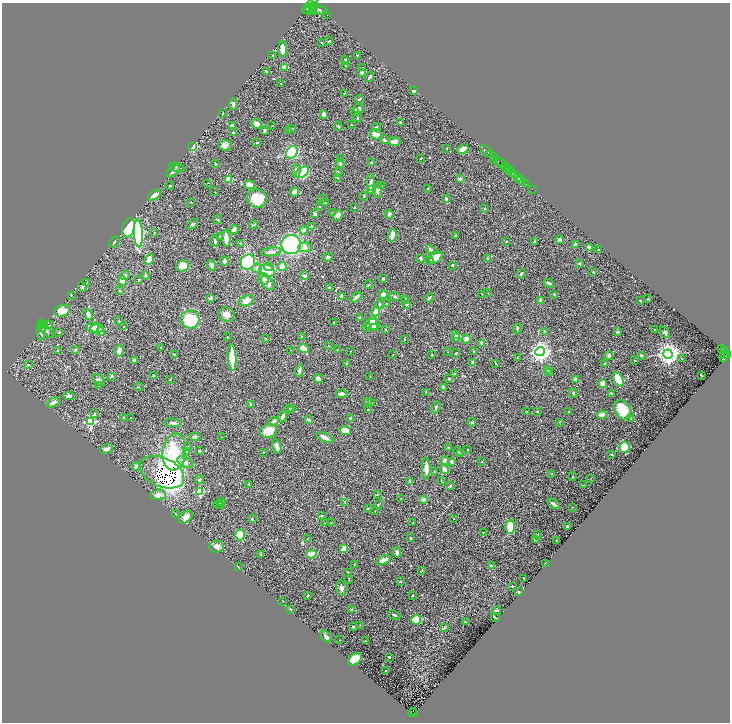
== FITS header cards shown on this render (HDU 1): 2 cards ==
NAXIS1  =                 1456
NAXIS2  =                 1440

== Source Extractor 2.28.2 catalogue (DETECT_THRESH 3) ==
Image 1456 x 1440 px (HDU 1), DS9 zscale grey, zoomed out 1/2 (1 PNG px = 2 x 2 image px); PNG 732 x 724 px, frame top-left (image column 1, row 1439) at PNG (2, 3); each listed source drawn as its Kron ellipse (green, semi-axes under 4 px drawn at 4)
Background 0.576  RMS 0.024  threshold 0.071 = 3 sigma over >= 5 px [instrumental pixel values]
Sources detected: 415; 15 cannot appear on this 1/2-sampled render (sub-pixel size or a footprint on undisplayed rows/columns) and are neither listed nor drawn; the other 400 listed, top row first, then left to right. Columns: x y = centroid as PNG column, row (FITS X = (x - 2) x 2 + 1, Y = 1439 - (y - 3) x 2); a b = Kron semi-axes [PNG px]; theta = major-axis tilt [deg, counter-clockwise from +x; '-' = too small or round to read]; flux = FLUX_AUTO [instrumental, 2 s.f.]
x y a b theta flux
310 5 11 3 46 2900
314 6 4 3 - 1300
310 9 7 3 37 2100
318 10 9 4 -14 3100
312 11 2 1 - 240
327 15 2 1 - 20
329 41 4 2 - 3.3
322 43 3 2 - 2.6
282 49 8 3 -90 49
357 55 3 2 - 2.3
272 56 4 3 - 3.4
345 60 4 3 - 6.6
345 66 3 2 - 6.1
363 67 3 2 - 1.8
284 68 3 2 - 59
266 71 3 3 - 3.8
362 72 2 2 - 27
369 77 5 2 - 6.7
281 83 2 2 - 2.1
413 91 3 2 - 6.2
345 93 3 2 - 2.5
359 99 4 2 - 5.1
233 104 6 3 88 14
358 109 5 4 - 14
355 111 3 2 - 2.4
223 113 3 2 - 2.8
324 114 4 3 - 29
357 118 4 2 - 3.6
400 122 3 2 - 3.7
257 124 6 4 -25 23
272 125 2 2 - 1.8
351 125 2 2 - 1.9
232 126 3 3 - 18
338 126 4 3 - 4.3
376 127 4 3 - 4.8
291 128 3 3 - 4.8
265 131 4 3 - 11
289 131 2 2 - 2.6
233 133 2 2 - 8.1
376 134 6 5 - 40
385 140 4 3 - 15
394 142 6 3 -6 24
257 143 2 2 - 4.8
225 145 7 5 -4 27
193 147 3 3 - 250
447 148 2 1 - 2.3
463 149 6 3 26 32
487 151 8 2 -42 1100
292 152 7 5 55 270
491 155 3 2 - 550
493 157 2 1 - 160
421 158 3 2 - 2.2
341 159 3 2 - 4.1
495 160 4 2 - 110
498 162 2 2 - 160
371 163 3 2 - 5.6
216 164 2 2 - 3.5
340 164 5 3 - 4.1
501 164 6 2 -45 420
177 167 8 3 -14 7.1
505 167 4 2 - 300
507 169 2 1 - 120
509 170 4 2 - 180
173 171 8 4 37 16
296 171 7 4 -85 16
302 172 7 4 34 270
338 173 4 2 - 6.1
512 173 3 2 - 960
515 175 3 1 - 270
338 178 4 2 - 2.5
518 178 3 2 - 280
229 179 3 2 - 130
460 179 3 3 - 13
521 180 5 1 - 720
371 182 8 3 90 12
208 183 2 2 - 1.4
526 184 3 1 - 180
249 185 5 3 - 42
170 186 4 2 - 4.7
381 186 3 2 - 2.4
428 188 3 2 - 2.4
372 189 4 3 - 170
532 189 2 1 - 21
377 190 7 4 86 17
215 192 2 1 - 1.3
294 192 5 4 - 23
154 195 7 3 36 53
364 196 4 3 - 4.1
257 198 10 9 - 98
322 199 3 2 - 3.1
446 199 4 3 - 9.3
191 202 3 2 - 1.7
325 202 3 2 - 1.7
320 207 4 2 - 3.4
354 208 3 2 - 2.6
484 209 3 2 - 1.9
332 213 4 3 - 3.4
315 214 4 3 - 9.6
338 215 5 4 - 21
389 215 4 3 - 16
217 220 4 2 - 4.7
192 224 6 3 34 5.6
253 225 4 3 - 4
311 226 3 3 - 5.3
129 228 10 6 77 430
234 229 5 3 - 27
304 230 4 4 - 9.2
154 232 2 2 - 1.9
138 233 14 4 -87 380
392 235 6 3 75 33
455 235 3 2 - 2.4
220 236 3 3 - 3.9
226 238 8 3 -85 57
560 240 4 4 - 13
215 241 6 3 85 9.8
506 241 3 2 - 2.1
114 242 6 3 48 4.6
535 242 3 3 - 5.6
240 243 3 3 - 4.7
291 244 9 9 - 490
575 244 3 3 - 10
305 247 7 5 1 20
589 248 4 3 - 22
430 249 4 3 - 6.9
599 249 3 1 - 1.8
271 252 10 4 8 22
328 257 5 3 - 8.8
421 258 3 2 - 6.4
436 258 7 5 37 48
149 259 6 4 58 39
488 259 3 2 - 2.8
429 260 4 3 - 4.9
224 261 4 3 - 24
248 262 8 7 - 390
580 263 3 3 - 6.6
211 265 5 4 - 13
452 265 3 2 - 6.9
182 266 6 5 - 55
282 266 4 3 - 73
268 267 5 3 - 27
257 268 5 4 - 10
267 271 8 6 -28 160
593 272 3 2 - 3.2
521 274 5 3 - 6.7
145 275 4 4 - 4.6
125 276 5 4 - 16
305 276 4 3 - 13
264 279 6 5 - 15
383 279 2 2 - 8.2
139 280 3 2 - 2.9
122 281 4 4 - 47
87 282 3 2 - 2.2
268 283 8 5 -47 26
549 283 5 3 - 10
369 285 4 3 - 4.1
82 287 5 4 - 6.5
329 288 4 2 - 3.4
120 291 4 2 - 4.1
488 293 3 2 - 1.7
482 294 2 2 - 3.9
554 294 3 3 - 3.7
71 295 2 1 - 1.8
383 295 4 3 - 43
342 296 4 3 - 13
356 297 7 4 29 10
395 297 6 4 -10 9.8
210 298 2 2 - 23
429 298 4 2 - 8.8
406 299 3 2 - 3.1
648 299 3 3 - 3.1
540 300 3 3 - 20
246 301 7 5 20 29
640 301 3 2 - 3
380 304 4 4 - 7.7
386 304 3 2 - 2
407 304 3 2 - 3.3
62 311 8 6 14 46
376 312 4 4 - 31
88 314 6 4 -73 23
226 314 8 7 - 26
360 317 3 3 - 4.1
190 320 9 9 - 210
119 321 3 3 - 3.3
372 321 4 3 - 41
334 323 3 2 - 3.3
372 324 8 5 -2 41
48 325 5 3 - 8.3
45 326 3 3 - 7.3
123 326 2 1 - 1.5
367 327 4 3 - 7.1
375 327 4 3 - 7
43 328 4 3 - 8.6
93 328 6 5 - 20
97 329 6 5 - 61
517 329 5 3 - 7.6
655 329 2 2 - 2
41 330 10 4 88 14
46 330 10 4 -45 13
385 330 3 3 - 4.3
101 332 3 3 - 76
545 332 3 3 - 6.2
618 332 4 3 - 6.6
665 332 6 4 -53 8.6
59 333 3 2 - 3.2
456 335 3 3 - 7.8
301 336 2 2 - 1.7
227 337 2 2 - 2
456 337 4 3 - 27
266 338 2 2 - 1.5
466 339 5 3 - 27
404 340 2 2 - 2
482 344 2 2 - 64
328 346 3 2 - 2
160 348 2 2 - 3
304 348 6 4 -34 44
722 349 3 2 - 200
75 350 4 2 - 3.8
119 350 6 3 85 23
291 350 2 1 - 1.2
337 350 2 2 - 2.1
58 351 3 3 - 6.5
350 351 2 1 - 1.5
474 351 3 3 - 4
724 351 3 2 - 110
447 352 2 2 - 1.4
540 352 4 4 - 2700
456 353 4 2 - 4.4
668 354 4 4 - 3300
727 354 3 2 - 450
174 355 3 2 - 5.1
393 355 2 1 - 1.2
432 355 2 2 - 2.8
609 355 4 3 - 8.2
641 355 2 2 - 8.8
725 355 3 2 - 200
232 357 13 3 -86 170
517 357 3 2 - 1.6
723 357 5 3 - 430
682 359 3 3 - 3
134 360 3 2 - 13
635 360 2 1 - 2.3
472 363 4 3 - 11
495 363 3 2 - 2.8
605 363 4 3 - 4.5
347 364 4 3 - 6.3
28 365 3 3 - 4.9
299 370 6 3 75 14
548 370 3 3 - 3.7
550 373 3 3 - 4.2
454 374 3 3 - 6.8
701 375 3 2 - 3
112 376 2 2 - 25
153 376 3 2 - 2.4
370 376 2 1 - 1.4
170 379 3 2 - 3.3
318 379 5 4 - 17
449 379 3 3 - 3.6
575 379 4 3 - 10
618 379 8 4 -65 130
99 380 7 4 -38 12
602 384 4 4 - 33
98 385 3 2 - 1.7
138 387 4 2 - 2.2
443 387 4 3 - 5.7
426 392 3 2 - 2.4
573 393 5 3 - 6.2
611 393 3 2 - 3.3
341 394 6 3 -2 17
69 396 5 3 - 16
53 402 7 4 25 13
367 402 4 3 - 4.8
372 403 2 2 - 3.1
251 404 4 2 - 3.2
436 407 6 3 69 7.3
291 408 4 3 - 3.9
289 409 4 3 - 5.2
368 409 2 2 - 4.2
622 410 10 7 -59 110
527 411 3 2 - 1.7
537 411 2 2 - 3.6
568 411 2 2 - 2.9
95 414 3 2 - 3.1
602 415 5 3 - 52
124 417 2 2 - 3.1
282 417 6 3 67 11
131 418 2 2 - 2.6
351 419 3 2 - 21
631 419 2 2 - 2
309 420 4 3 - 6.6
274 421 5 3 - 27
90 422 3 3 - 430
472 422 4 3 - 5.2
560 422 3 2 - 1.7
173 423 8 3 -5 17
345 430 5 4 - 39
269 431 9 6 19 78
195 437 5 4 - 6.4
221 437 2 2 - 1.7
325 437 9 3 -26 33
188 446 3 3 - 2.7
277 446 7 4 -73 26
624 447 5 5 - 210
448 448 2 2 - 3.4
107 449 7 4 27 16
468 450 2 1 - 2.2
186 451 4 3 - 4.4
200 451 3 2 - 4.9
458 451 5 2 - 2.7
174 452 18 11 83 250
263 452 2 2 - 2.2
461 454 4 3 - 5.9
612 454 3 2 - 2
445 460 5 3 - 19
185 462 8 5 -29 20
451 462 4 3 - 13
482 462 2 2 - 1.8
136 466 4 4 - 15
426 468 11 4 -89 28
444 469 5 3 - 30
162 472 23 14 -24 2700
435 472 3 3 - 3
552 474 2 2 - 1.9
572 476 4 2 - 2.6
591 478 2 1 - 1.4
199 480 4 3 - 6.8
441 481 3 2 - 2.2
410 482 4 3 - 7.8
249 485 3 2 - 4.3
450 485 3 2 - 3.3
583 485 2 2 - 1.7
200 492 3 3 - 160
377 494 4 3 - 3.2
158 495 8 5 4 28
401 498 2 2 - 2.1
423 499 3 3 - 31
222 501 4 3 - 7.2
345 502 3 3 - 3.3
218 504 5 2 - 5.1
378 504 3 2 - 2.6
554 504 6 3 -35 17
221 505 3 2 - 2.9
572 507 2 2 - 1.7
368 508 3 2 - 3.2
375 511 2 1 - 1.1
175 514 2 1 - 2
322 516 4 3 - 3.8
186 517 7 5 42 31
252 519 3 3 - 5.4
454 519 2 1 - 1.1
413 522 3 1 - 1.5
325 523 3 2 - 2.7
332 523 3 2 - 1.8
510 527 7 5 -89 86
568 527 3 3 - 9.6
483 532 2 1 - 1.1
537 534 2 2 - 3.3
240 535 5 5 - 120
411 538 2 2 - 2.7
307 539 2 2 - 1.9
535 540 3 2 - 1.8
557 540 2 2 - 1.3
216 547 7 6 - 25
344 549 3 3 - 49
397 552 5 3 - 14
261 554 3 3 - 4.3
312 554 5 3 - 87
383 560 7 3 26 28
545 563 3 1 - 1.5
355 564 2 2 - 2.6
491 566 4 2 - 4.5
238 567 3 2 - 1.7
422 570 4 2 - 2.8
348 572 3 2 - 2.2
523 578 2 1 - 1.8
349 579 3 2 - 1.4
401 582 3 2 - 2
512 586 3 2 - 2.9
341 588 7 5 -77 15
519 592 3 2 - 14
412 595 2 2 - 3.6
307 596 3 2 - 3.8
283 601 2 1 - 1.3
290 609 2 2 - 3.3
352 609 4 2 - 4.3
497 611 4 2 - 7.1
394 615 6 2 -23 7.2
495 618 4 2 - 4.9
416 620 5 5 - 100
465 622 2 2 - 2.2
360 625 3 2 - 1.7
353 627 3 2 - 4.5
444 628 4 3 - 6
326 637 7 3 -48 11
340 640 2 2 - 1.3
365 641 2 2 - 3.6
389 657 2 2 - 4.4
355 659 7 5 38 130
385 670 2 1 - 1.6
413 711 2 1 - 18
413 713 4 2 - 130
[15 sub-pixel or undisplayed-footprint detections neither listed nor drawn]